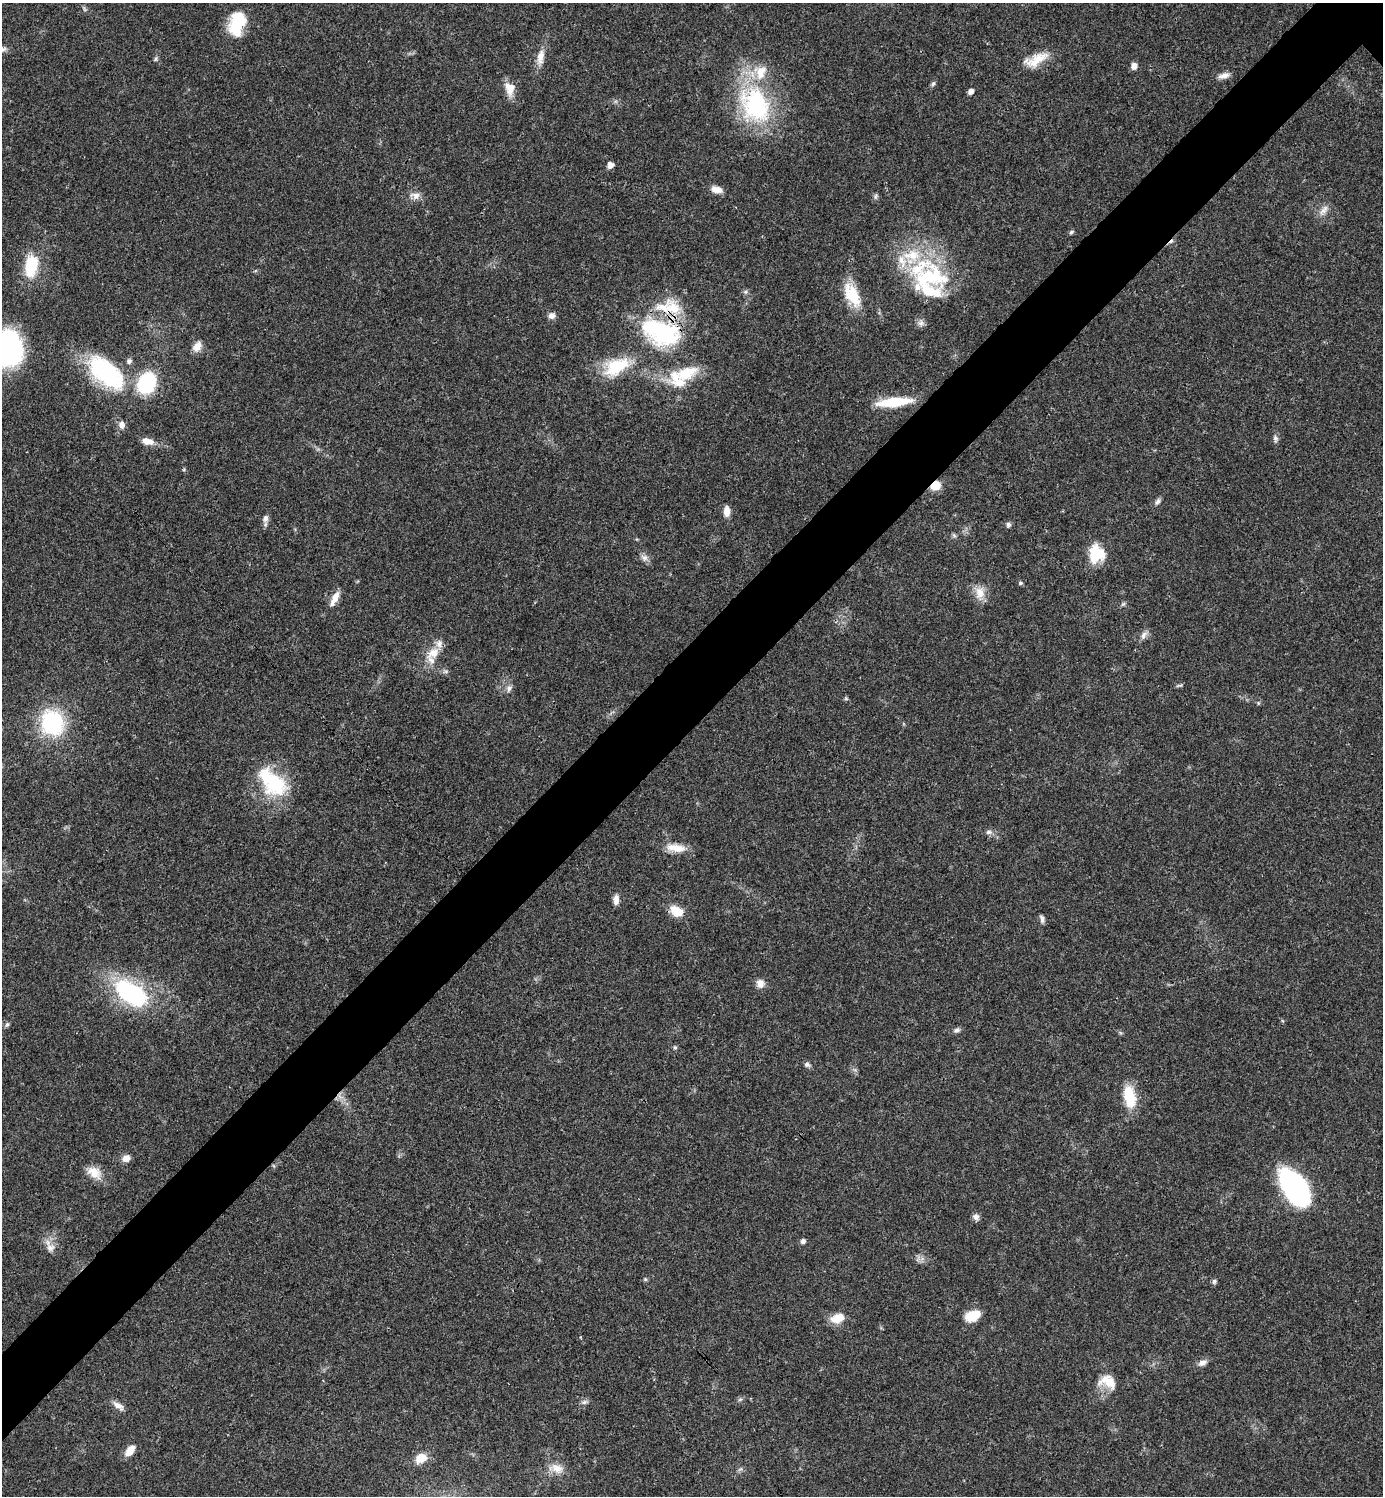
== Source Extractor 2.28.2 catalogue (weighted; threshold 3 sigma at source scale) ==
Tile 7 of 4 x 4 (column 3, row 2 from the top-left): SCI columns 3061-4441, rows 2989-4482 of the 5980 x 5981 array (HDU 1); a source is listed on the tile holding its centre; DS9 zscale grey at full resolution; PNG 1385 x 1498 px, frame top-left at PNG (2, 3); no overlay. Shown black and unused: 6% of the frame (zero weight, under 3 of 4 exposures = <1% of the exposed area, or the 3 px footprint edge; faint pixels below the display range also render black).
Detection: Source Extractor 2.28.2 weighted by HDU 2 'WHT'; one run over the whole footprint, this tile lists its part. Background 0.0207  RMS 0.0022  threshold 0.00989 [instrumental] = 3 sigma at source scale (4.5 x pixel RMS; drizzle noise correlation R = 1.50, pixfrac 1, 0.05/0.05 arcsec/px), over >= 5 px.
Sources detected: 95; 1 inside a brighter object's white glare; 1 cosmic-ray / hot-pixel residue — not listed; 12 inside a brighter listed object's ellipse — not listed separately; the other 81 listed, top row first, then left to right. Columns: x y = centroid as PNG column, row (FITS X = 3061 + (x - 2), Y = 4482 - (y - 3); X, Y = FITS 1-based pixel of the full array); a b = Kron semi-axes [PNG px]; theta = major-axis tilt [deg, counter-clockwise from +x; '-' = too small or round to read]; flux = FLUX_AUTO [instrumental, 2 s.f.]
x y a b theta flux
84 9 7 4 -71 0.37
237 23 27 16 75 8.7
540 57 21 9 80 2.3
155 59 6 5 - 0.37
1036 60 33 13 25 4.5
1134 66 9 7 -84 1
1224 76 16 6 14 1.4
933 84 7 5 62 0.49
510 88 17 12 -81 2.8
971 91 6 5 - 0.98
755 105 53 40 -65 28
610 165 7 7 - 0.95
716 189 14 8 -14 1.8
415 195 15 9 -12 1.6
875 196 8 4 81 0.44
1324 210 17 7 49 1.4
1071 232 7 4 28 0.38
31 268 32 17 -86 7.3
930 276 54 32 -1 21
852 295 32 15 -62 7
552 315 8 8 - 1.1
921 323 9 7 72 0.88
661 332 52 31 -20 24
197 347 13 9 56 1.9
8 349 35 28 -84 41
617 366 32 18 28 9.9
106 372 52 26 -41 23
686 373 30 16 20 7.8
146 383 19 15 64 16
894 402 39 9 6 8.5
122 425 9 8 - 1.1
1275 438 7 5 -70 0.59
148 441 16 8 -13 2
936 485 10 8 31 3.1
1158 501 9 6 52 0.67
727 511 12 7 -88 1.6
265 518 10 7 85 0.99
1008 524 6 6 - 0.55
954 535 7 5 -45 0.41
1097 554 19 17 -84 7.1
644 557 10 8 -30 1
1020 583 6 5 - 0.38
980 593 19 12 -86 2.7
334 599 21 8 64 2.2
1123 604 7 4 44 0.38
1144 635 13 6 60 0.99
433 653 20 13 32 3.7
1179 685 11 3 14 0.34
509 689 10 6 73 0.77
52 723 23 19 -64 23
275 784 36 30 -57 14
988 832 8 6 1 0.69
676 848 27 10 -7 3.3
616 900 12 6 86 1.4
677 911 15 10 -31 4.1
1042 919 10 5 -76 0.68
760 983 11 10 - 1.5
131 993 41 22 -34 26
7 1024 7 5 72 0.47
957 1030 9 6 22 0.65
675 1047 5 5 - 0.34
807 1064 8 7 - 0.62
1129 1096 23 11 -76 8.1
126 1158 9 8 - 1.4
94 1172 20 13 -36 3.2
1295 1188 35 18 -57 50
976 1217 8 7 - 0.95
803 1241 6 5 - 0.66
50 1248 12 11 - 1.6
645 1279 5 4 - 0.28
1214 1281 7 6 - 0.46
972 1316 17 11 21 4.2
838 1318 17 11 19 3.2
1202 1363 12 7 19 1.1
1108 1382 25 17 -23 4.4
740 1399 7 4 19 0.36
584 1402 8 6 21 0.63
118 1406 16 7 -36 1.4
130 1450 14 8 50 2.4
421 1458 14 10 26 3
557 1468 18 12 -30 2.7
Overlapping masked pixels (flux is a lower limit): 2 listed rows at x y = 661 332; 936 485
Isophote crosses this tile's border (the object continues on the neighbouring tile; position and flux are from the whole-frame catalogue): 1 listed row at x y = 8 349